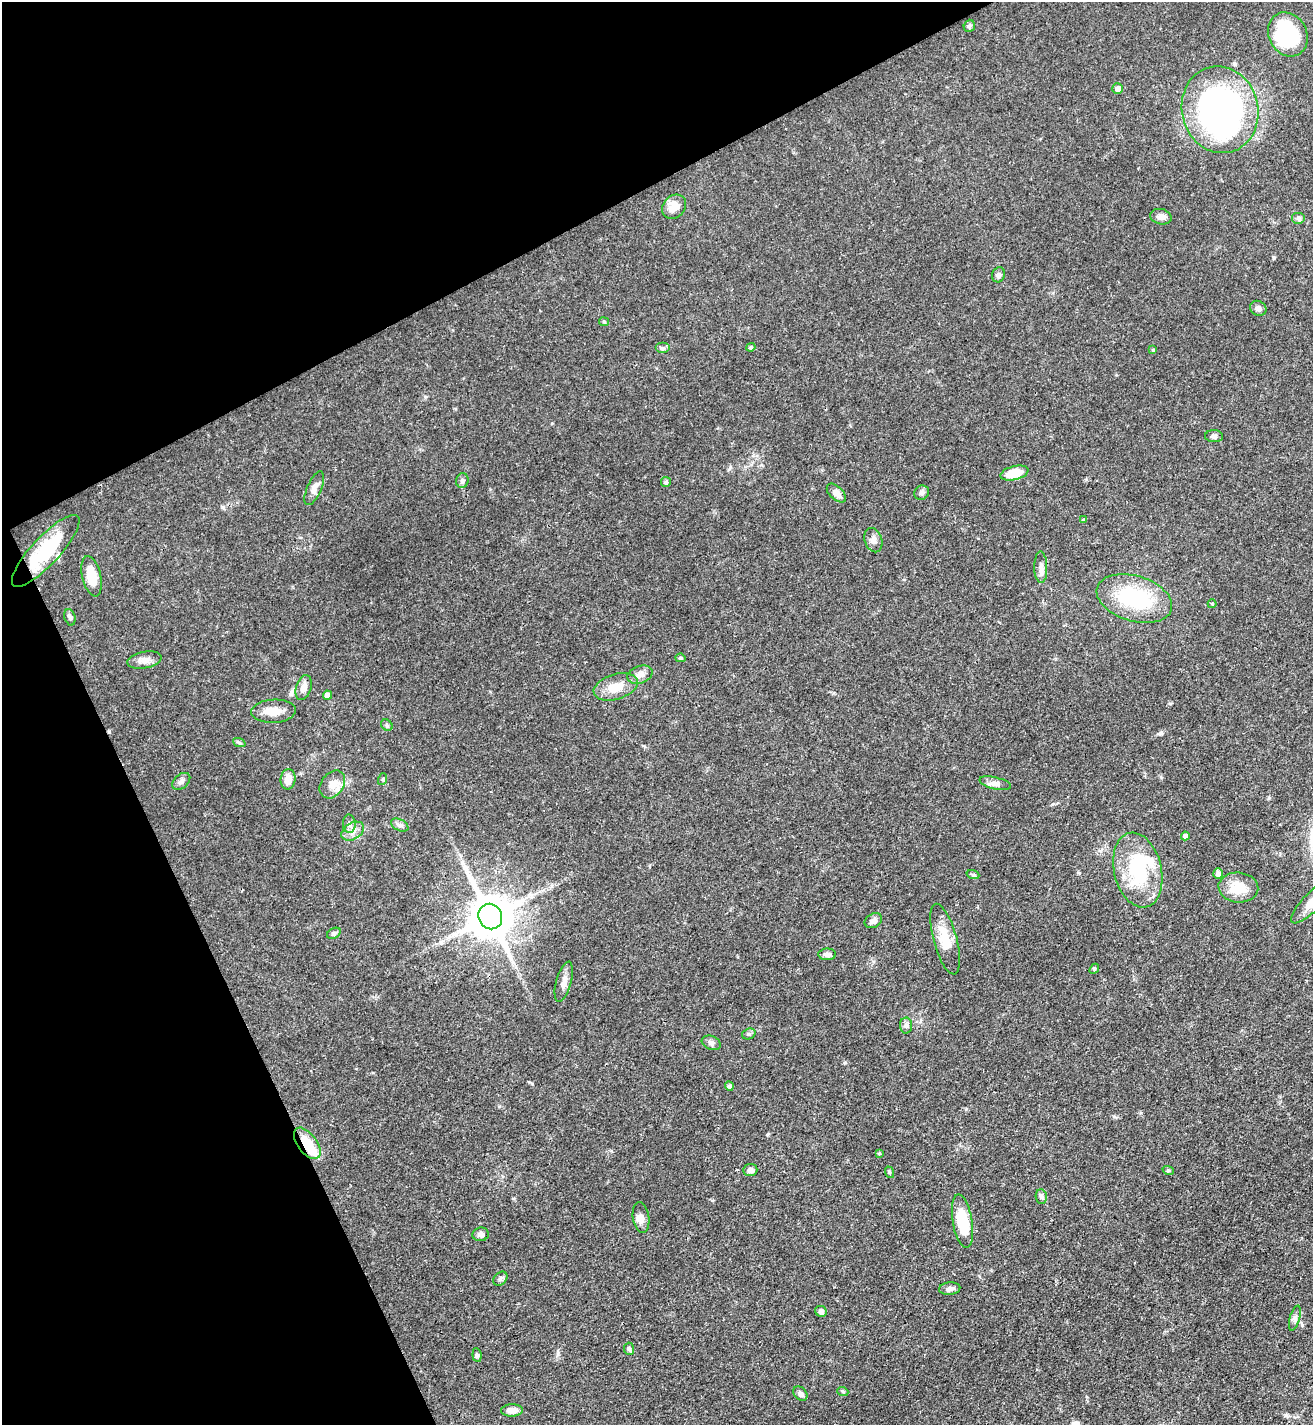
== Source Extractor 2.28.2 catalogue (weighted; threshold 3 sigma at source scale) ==
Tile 5 of 4 x 4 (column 1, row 2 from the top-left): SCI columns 157-1467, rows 2851-4273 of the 5689 x 5699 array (HDU 1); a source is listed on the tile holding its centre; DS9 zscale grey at full resolution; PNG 1315 x 1427 px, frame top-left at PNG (2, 2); each listed source drawn as its Kron ellipse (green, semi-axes under 4 px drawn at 4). Shown black and unused: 25% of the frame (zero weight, under 3 of 4 exposures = <1% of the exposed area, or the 3 px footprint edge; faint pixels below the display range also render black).
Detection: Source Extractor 2.28.2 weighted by HDU 2 'WHT'; one run over the whole footprint, this tile lists its part. Background 0.0601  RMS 0.0038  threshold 0.0171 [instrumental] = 3 sigma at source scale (4.5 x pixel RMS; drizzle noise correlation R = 1.50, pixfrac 1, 0.05/0.05 arcsec/px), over >= 5 px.
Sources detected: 84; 2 inside a brighter object's white glare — neither listed nor drawn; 2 inside a brighter listed object's ellipse — not listed separately; the other 80 listed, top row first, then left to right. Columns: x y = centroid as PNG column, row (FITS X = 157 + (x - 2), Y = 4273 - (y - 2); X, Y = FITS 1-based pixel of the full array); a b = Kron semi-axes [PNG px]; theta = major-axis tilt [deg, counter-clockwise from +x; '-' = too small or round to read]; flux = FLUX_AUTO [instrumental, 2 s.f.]
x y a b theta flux
969 26 6 5 - 0.92
1288 34 23 19 -62 35
1118 89 5 5 - 1.7
1220 110 44 38 -76 130
674 207 13 11 44 4.6
1161 217 11 7 -13 2.1
1299 218 7 6 - 0.88
999 275 8 6 72 1.1
1258 308 8 7 - 1.7
604 322 5 4 - 0.47
751 347 5 4 - 0.73
663 348 7 5 0 0.93
1153 350 4 4 - 0.47
1214 436 9 6 -3 1.1
1014 473 14 7 14 8.7
462 480 7 6 - 0.93
666 482 5 5 - 0.74
314 488 18 7 66 2.3
836 493 12 6 -43 2.4
922 493 8 7 - 1
1084 519 4 3 - 0.37
873 540 12 8 -74 2
46 551 47 14 47 23
1041 567 16 6 -89 2
92 576 21 9 -77 7.5
1134 598 39 22 -17 30
1212 604 4 4 - 0.37
70 617 8 5 -74 0.93
680 658 5 4 - 0.7
144 660 17 8 11 2.8
640 675 13 8 18 2.6
616 687 23 12 17 6.6
304 688 13 7 73 2.7
327 695 4 4 - 2.2
274 711 22 11 3 5.3
387 725 6 5 - 0.68
239 742 6 4 -20 0.58
288 779 10 7 83 3.7
383 779 6 3 72 0.5
181 781 10 6 42 1.3
995 783 16 6 -13 1.9
332 784 15 11 53 4
349 824 9 6 -88 1.3
400 825 9 5 -26 1.2
353 831 12 8 32 2.7
1185 836 4 4 - 1.6
1138 870 38 24 -76 27
1218 874 5 5 - 1.6
973 875 6 4 -19 0.6
1238 887 20 15 -6 8.5
1312 902 29 9 46 5.8
490 916 13 11 -62 1600
873 921 9 7 28 1.8
334 933 7 5 29 0.88
945 939 36 11 -75 8.2
827 954 9 5 0 1.6
1094 969 5 4 - 0.5
564 982 20 7 74 2.7
906 1025 8 6 89 1.2
749 1034 7 5 19 0.73
711 1043 10 6 -21 1.2
729 1086 4 4 - 1.1
307 1143 18 9 -53 9.4
879 1153 4 4 - 0.37
750 1170 7 6 - 1.7
1168 1170 6 3 -18 0.43
889 1172 6 3 -72 0.45
1041 1197 7 5 -87 0.92
641 1217 15 8 -81 2.3
962 1221 27 9 -80 14
481 1234 8 6 8 1.4
500 1279 8 6 46 0.93
950 1289 11 6 6 1.5
821 1311 6 5 - 1.2
1295 1318 13 5 74 1.3
629 1349 6 5 - 0.71
477 1355 7 4 -84 0.82
843 1392 6 3 -20 0.46
800 1394 8 6 -45 1.4
512 1410 11 6 1 3
Overlapping masked pixels (flux is a lower limit): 1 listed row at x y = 307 1143
Isophote crosses this tile's border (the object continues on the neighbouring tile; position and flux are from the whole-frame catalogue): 1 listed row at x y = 1312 902
Unlisted compact peaks at least as high as the median listed source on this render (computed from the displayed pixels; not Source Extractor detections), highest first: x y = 499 1106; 1161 733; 1274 258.